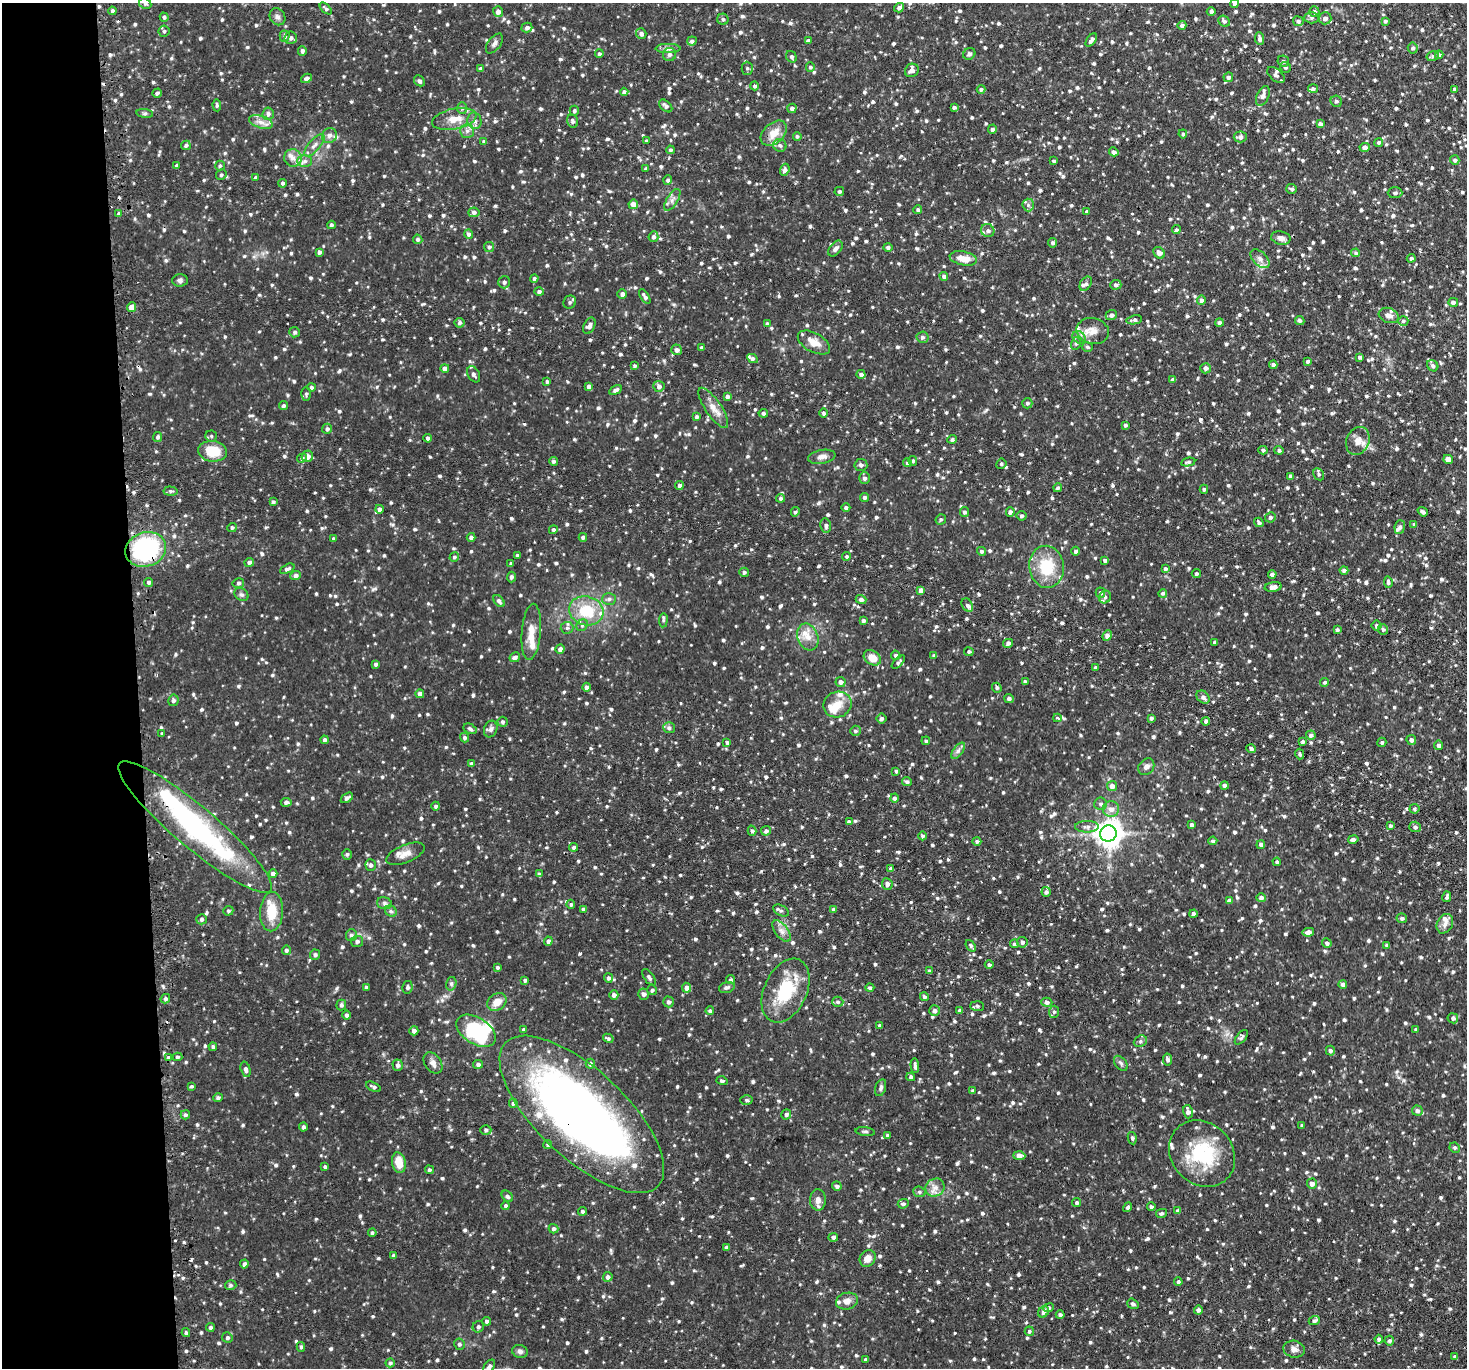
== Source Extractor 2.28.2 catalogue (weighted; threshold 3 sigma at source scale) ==
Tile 4 of 3 x 3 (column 1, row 2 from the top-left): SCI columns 26-1490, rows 1507-2872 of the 4446 x 4409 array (HDU 1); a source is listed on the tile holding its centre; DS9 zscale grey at full resolution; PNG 1469 x 1370 px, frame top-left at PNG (2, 3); each listed source drawn as its Kron ellipse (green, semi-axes under 4 px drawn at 4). Shown black and unused: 9% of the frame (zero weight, under 2 of 3 exposures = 4% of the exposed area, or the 3 px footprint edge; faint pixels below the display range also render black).
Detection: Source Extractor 2.28.2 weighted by HDU 2 'WHT'; one run over the whole footprint, this tile lists its part. Background 0.104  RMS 0.0082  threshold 0.037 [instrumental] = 3 sigma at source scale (4.5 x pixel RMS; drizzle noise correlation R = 1.50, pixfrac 1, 0.05/0.05 arcsec/px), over >= 5 px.
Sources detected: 1521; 4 inside a brighter object's white glare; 4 cosmic-ray / hot-pixel residue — neither listed nor drawn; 32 inside a brighter listed object's ellipse — not listed separately; of the other 1481, all 500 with FLUX_AUTO >= 1.49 (the completeness limit of this list) listed and drawn (981 fainter detections not listed), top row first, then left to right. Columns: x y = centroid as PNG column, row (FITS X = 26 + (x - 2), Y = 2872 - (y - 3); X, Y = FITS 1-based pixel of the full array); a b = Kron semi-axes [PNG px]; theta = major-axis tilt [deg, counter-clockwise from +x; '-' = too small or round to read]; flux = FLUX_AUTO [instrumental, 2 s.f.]
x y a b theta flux
145 3 6 5 - 1.6
1234 4 4 4 - 1.5
326 8 7 4 -43 1.7
899 8 5 4 - 2.8
112 11 4 3 - 2
498 12 5 5 - 3.8
1211 12 4 4 - 2.4
1314 12 5 5 - 1.9
164 17 4 4 - 1.8
277 17 9 7 -58 2.7
1311 18 7 5 -1 2
1325 18 6 6 - 4
723 19 5 5 - 1.8
1224 21 6 5 - 1.9
1298 21 5 5 - 2.2
1385 21 4 4 - 1.9
1182 25 4 4 - 2.7
527 28 5 4 - 2.4
164 31 5 5 - 1.8
641 34 5 5 - 2.3
285 36 5 5 - 2.1
291 38 6 6 - 2.9
1260 39 6 5 - 3
808 40 4 3 - 1.6
1091 40 7 4 56 2.9
692 41 5 4 - 2.1
494 44 11 6 53 2.8
668 48 12 4 0 2.9
1413 48 5 5 - 1.9
302 51 5 4 - 2
599 54 4 4 - 1.7
669 54 6 6 - 2.8
969 54 6 5 - 1.9
1439 55 4 4 - 1.8
1433 56 6 5 - 1.6
791 57 6 5 - 2.1
1283 61 6 5 - 1.5
810 67 4 4 - 1.6
1285 67 5 5 - 1.7
747 68 6 5 - 1.9
480 69 4 4 - 1.9
912 70 7 6 - 4.1
1276 75 10 6 -40 2.7
1228 77 5 5 - 2
307 78 6 4 28 2.8
419 81 6 5 - 2
755 86 4 4 - 1.7
981 89 4 4 - 1.6
1313 89 5 4 - 1.8
1455 89 4 4 - 1.9
624 92 4 4 - 2.5
157 93 5 3 - 2
1263 96 10 6 66 4
1336 101 6 5 - 1.9
217 105 6 4 -87 1.5
666 106 8 5 -43 2.1
954 107 4 3 - 1.7
462 108 6 5 - 1.5
792 108 5 4 - 2.8
574 111 5 4 - 1.7
145 113 8 4 -7 1.5
268 114 6 5 - 2.2
454 119 22 10 11 11
474 121 8 7 - 3.4
573 121 7 5 -70 2.1
261 122 12 6 -18 4.7
1320 124 4 4 - 2.8
992 129 4 4 - 1.9
467 131 7 7 - 3
774 133 15 10 42 11
1183 134 4 4 - 1.6
329 135 8 7 - 3.4
797 136 4 4 - 1.5
1240 137 6 5 - 3.2
647 141 4 4 - 1.8
484 142 4 4 - 1.7
1379 142 4 4 - 1.6
186 145 5 4 - 1.8
314 145 14 5 49 3.9
780 145 7 6 - 2.2
1365 147 5 4 - 3.2
670 150 4 4 - 1.6
1114 152 5 4 - 2.7
293 158 9 9 - 4.8
1455 160 5 5 - 1.8
305 161 7 6 - 2.7
1054 161 4 3 - 1.5
177 165 4 3 - 1.6
220 166 5 5 - 1.6
646 169 3 3 - 1.5
785 170 6 4 71 2.5
221 175 5 5 - 1.6
256 177 4 4 - 1.7
668 180 5 4 - 1.7
283 183 4 4 - 1.5
1292 189 5 4 - 1.7
839 191 5 4 - 1.5
1395 193 7 5 1 2
672 200 12 5 58 3.6
633 204 5 5 - 6.3
1028 205 6 6 - 2
918 209 4 4 - 1.5
1087 211 4 4 - 1.5
474 212 6 5 - 2.1
119 214 4 3 - 1.7
331 225 4 4 - 1.7
1176 230 4 4 - 1.6
988 231 7 6 - 2.5
469 234 5 4 - 2.2
653 237 5 5 - 2.6
1281 238 10 6 -11 4
418 239 5 4 - 1.7
1052 243 4 4 - 1.6
489 247 5 5 - 1.8
888 247 5 4 - 1.8
835 248 9 5 51 3.2
319 252 4 3 - 2.3
1159 253 6 5 - 3.9
1356 253 4 4 - 1.7
963 258 14 7 -11 10
1411 258 4 4 - 1.8
1260 259 11 7 -44 4.1
944 276 4 4 - 2.5
534 279 4 4 - 1.6
180 280 8 6 5 2.3
504 282 6 6 - 2.4
1086 284 8 5 54 2.4
1116 285 6 5 - 2
539 291 5 4 - 2
622 294 5 5 - 2.9
645 297 8 4 -58 2.6
1201 300 4 4 - 2.5
570 302 7 6 - 2
1453 302 5 4 - 2.3
131 307 5 4 - 7.3
1111 315 6 5 - 2.7
1389 315 10 7 -19 3.9
1134 320 8 4 11 2.6
1300 320 5 4 - 1.7
1403 321 5 4 - 1.5
459 323 5 5 - 1.7
1219 323 4 4 - 2
767 324 4 3 - 1.9
589 326 8 5 64 3.5
1093 331 16 13 -14 8.9
295 332 5 5 - 1.9
922 337 6 5 - 2.2
1079 337 7 5 -42 2.3
814 342 17 9 -29 10
1076 343 6 5 - 1.6
702 347 4 3 - 1.8
1087 347 5 5 - 1.5
677 350 5 5 - 3.4
1359 357 4 4 - 1.6
752 359 5 4 - 2
1308 361 3 3 - 1.6
1273 365 4 4 - 2.3
634 366 4 4 - 1.7
1433 366 6 5 - 2.1
445 368 4 4 - 3.4
1205 368 5 5 - 2.7
474 374 9 6 -61 2.5
861 374 4 4 - 2.6
1173 380 4 4 - 2.3
547 381 4 4 - 1.7
589 386 4 4 - 3
659 386 5 5 - 3.4
311 387 4 4 - 1.6
615 390 7 4 30 2.6
306 394 7 5 89 1.5
727 396 4 4 - 2.4
1027 403 5 5 - 1.8
283 406 4 4 - 1.8
713 408 24 8 -56 8.1
763 413 4 4 - 1.9
823 413 5 4 - 1.8
696 417 4 4 - 1.7
1125 425 3 3 - 1.5
327 429 5 5 - 2.2
211 436 6 6 - 1.6
158 437 5 4 - 1.7
428 438 4 4 - 2.2
952 439 4 4 - 2
1358 441 14 11 66 7.5
1263 450 4 4 - 1.6
1279 450 4 4 - 1.8
213 451 14 10 -8 20
307 456 6 5 - 4.8
822 457 13 7 10 4.4
302 458 5 4 - 1.7
1448 459 5 4 - 5.1
553 461 4 4 - 1.8
913 461 5 4 - 1.5
1188 462 7 4 11 2.1
907 463 4 4 - 1.5
1001 464 5 5 - 1.5
861 465 6 6 - 2.4
1319 474 6 5 - 1.7
1290 476 4 3 - 1.8
865 478 6 5 - 2.3
679 485 4 4 - 1.8
1058 488 4 4 - 1.6
1204 489 4 3 - 1.9
171 491 7 4 -6 1.6
865 497 4 4 - 2.3
780 498 4 4 - 1.8
273 502 3 3 - 1.7
846 508 4 4 - 1.8
379 509 4 4 - 3
795 512 5 4 - 1.6
964 512 5 4 - 2.1
1010 512 5 4 - 2.3
1423 512 5 3 - 2.2
1021 516 5 4 - 1.6
1270 517 5 5 - 1.9
941 519 5 5 - 1.6
1259 522 5 4 - 1.8
1414 524 4 3 - 1.5
826 526 7 5 -79 2.1
1400 527 7 5 83 2.2
232 528 5 4 - 1.7
553 530 4 4 - 1.5
471 537 4 4 - 2.6
583 537 4 4 - 1.9
333 539 4 4 - 2
146 549 21 17 19 90
981 551 4 4 - 1.7
1076 551 4 4 - 1.9
517 555 3 3 - 1.5
847 556 4 4 - 1.6
454 557 5 4 - 1.5
1105 560 4 3 - 2.1
249 562 5 4 - 2.2
511 564 3 3 - 1.9
1047 567 21 17 -83 30
287 569 8 4 25 2.3
1165 569 4 3 - 1.7
1344 570 4 4 - 2
744 572 4 4 - 1.7
1196 574 4 4 - 1.6
1272 574 4 4 - 2.1
296 575 5 4 - 2.7
511 577 5 4 - 1.7
1388 582 6 4 -83 1.8
149 583 4 4 - 2.6
238 583 6 5 - 1.8
1273 587 8 4 8 5.2
921 590 4 4 - 5
1100 593 5 4 - 2.4
1163 593 4 4 - 1.6
241 595 8 6 -34 2
1105 597 6 5 - 1.8
609 599 7 6 - 2.1
861 599 5 4 - 2.6
499 601 7 4 -51 2
967 605 7 5 -56 2.1
586 611 17 14 -16 27
663 620 7 4 83 1.5
863 621 4 4 - 2.1
582 625 6 5 - 1.8
1376 625 5 5 - 2.3
567 628 6 6 - 1.9
1383 629 5 5 - 1.8
1337 630 4 3 - 1.7
531 632 28 9 85 11
1107 636 5 4 - 3.4
808 637 14 10 -69 8.2
1215 642 4 3 - 1.7
1008 643 5 4 - 2.8
560 649 5 4 - 3.1
969 652 5 4 - 1.5
896 655 5 4 - 1.8
934 656 4 3 - 1.8
515 657 5 4 - 2.8
872 658 9 7 -36 10
898 662 8 4 45 1.9
376 664 4 4 - 1.8
1096 668 3 3 - 2.5
841 682 5 5 - 3.3
1025 682 4 3 - 1.9
1325 682 4 4 - 1.6
586 687 4 4 - 2.6
997 688 5 4 - 1.7
420 694 4 4 - 3.5
1203 697 7 5 -45 2.8
1009 699 5 4 - 2.5
173 700 6 5 - 2
837 705 14 12 22 10
881 718 5 5 - 2.2
1057 718 4 3 - 1.5
1151 718 4 4 - 1.6
1206 721 4 4 - 2.1
502 722 5 5 - 1.7
669 728 6 5 - 2.4
470 729 7 4 -29 1.7
491 729 8 6 70 2.5
855 731 5 5 - 1.7
162 734 3 3 - 1.9
1311 735 5 4 - 2
464 738 5 4 - 1.8
325 740 4 4 - 2.4
1411 740 5 4 - 2.4
926 741 4 4 - 1.5
727 742 4 4 - 1.6
1303 742 4 3 - 1.8
1382 742 5 4 - 1.5
1439 745 4 4 - 2.4
1251 749 5 4 - 2.1
958 751 9 4 54 2.5
1300 754 5 4 - 1.6
471 763 4 4 - 1.6
1146 767 9 7 49 3.5
896 771 3 3 - 1.5
907 782 5 4 - 1.8
1225 785 4 4 - 2.2
1112 786 5 5 - 5.2
347 798 7 4 35 2.3
894 798 4 4 - 2.3
286 802 5 4 - 2.3
1100 804 6 6 - 2
436 806 4 4 - 1.9
1111 809 8 8 - 5.2
1414 809 5 5 - 1.7
849 822 4 4 - 2.7
1192 825 3 3 - 1.9
1390 826 4 4 - 1.6
195 827 99 21 -40 140
1087 827 12 6 0 3.1
1415 827 6 5 - 2.4
752 831 5 4 - 1.7
766 831 5 4 - 2.4
1108 833 8 8 - 880
922 836 4 4 - 1.6
1353 839 5 4 - 2.3
977 841 4 4 - 1.8
1213 841 4 4 - 1.6
1261 845 4 4 - 2.4
574 847 4 4 - 1.8
347 854 5 4 - 1.6
405 854 20 9 22 7.3
1277 862 4 3 - 1.6
371 865 5 5 - 2.2
891 869 4 4 - 2.7
273 874 4 4 - 3.5
539 874 4 3 - 1.9
887 884 6 5 - 2.3
1046 892 5 4 - 2.2
1447 897 5 3 - 2
1261 898 4 4 - 2.8
1229 901 4 4 - 3.1
384 903 7 5 -16 1.9
571 904 4 4 - 1.5
583 909 4 4 - 2
833 910 4 3 - 2
228 911 5 4 - 1.5
391 911 6 5 - 1.7
781 911 9 5 -27 1.8
272 912 20 11 87 20
1193 914 4 4 - 2.8
1402 918 5 5 - 1.9
202 919 5 5 - 1.8
1445 924 10 7 61 4.3
782 931 12 6 -53 4.2
1308 932 6 4 11 3.8
351 935 6 5 - 2.1
548 941 4 4 - 2.5
357 942 6 5 - 2
1022 942 5 5 - 2.5
1327 943 5 4 - 2.1
1014 944 4 4 - 1.5
1386 945 4 4 - 1.6
971 946 6 3 -51 1.7
286 950 4 4 - 1.7
315 955 5 5 - 2.1
989 965 4 4 - 1.9
498 967 4 3 - 1.7
929 971 4 4 - 1.8
649 977 9 5 -55 2.1
608 978 5 4 - 2
731 979 5 4 - 1.6
525 980 4 4 - 1.8
451 984 7 5 76 1.7
1343 984 4 4 - 2.6
366 987 4 3 - 2.1
407 987 6 5 - 2.1
727 987 8 5 18 2.3
687 988 5 4 - 5.2
870 988 4 4 - 1.8
652 990 5 4 - 1.6
786 991 34 21 65 40
644 994 5 5 - 3.1
614 995 4 4 - 2.7
924 997 4 4 - 1.6
165 999 5 4 - 1.7
497 1002 10 8 35 8.6
668 1002 5 5 - 2.5
838 1002 5 5 - 1.8
1047 1002 5 4 - 2.4
341 1005 5 5 - 2.2
977 1006 7 5 -3 1.6
710 1011 4 4 - 1.9
934 1011 5 5 - 3
960 1011 4 3 - 2.1
1054 1012 6 5 - 1.6
347 1015 4 4 - 2.2
1453 1018 5 5 - 2.2
879 1025 3 3 - 1.6
524 1029 4 3 - 1.5
1416 1029 3 3 - 1.7
414 1031 4 4 - 2.8
476 1031 22 13 -32 68
1241 1037 8 4 50 1.8
608 1038 5 4 - 1.6
1140 1041 7 5 22 1.9
213 1047 4 4 - 1.8
1330 1051 5 4 - 2.3
168 1057 4 3 - 4.6
177 1057 5 4 - 1.5
1167 1059 6 4 -80 2.4
433 1063 12 8 -55 4
1121 1063 8 5 -50 1.9
478 1064 5 4 - 2.5
590 1064 5 4 - 3.1
398 1065 5 5 - 2.5
915 1065 7 3 -87 2
246 1069 8 5 -74 2.7
911 1077 4 4 - 1.9
722 1081 6 4 -17 1.5
192 1086 4 3 - 3.4
373 1087 8 4 -25 2
881 1088 9 5 73 2
972 1091 4 3 - 1.6
218 1098 5 4 - 1.8
746 1100 6 5 - 1.5
513 1103 4 4 - 1.7
1417 1111 5 5 - 2
1188 1112 7 4 -76 3.5
582 1114 105 44 -43 600
786 1114 5 5 - 2
185 1115 5 4 - 1.9
1302 1125 3 3 - 1.5
303 1127 4 4 - 2.2
486 1130 5 5 - 1.8
865 1132 10 4 -7 1.6
887 1135 3 3 - 1.6
1132 1138 6 4 -80 1.5
548 1145 4 4 - 1.6
1455 1148 5 5 - 1.8
1202 1154 36 30 -46 51
1019 1156 6 4 -1 6
399 1163 10 6 -79 13
325 1167 4 3 - 1.8
429 1170 4 4 - 1.6
1312 1184 5 5 - 4.1
837 1186 5 4 - 2.2
935 1188 10 8 29 5.2
919 1192 6 5 - 1.7
507 1196 6 5 - 2
818 1200 10 8 88 4.8
1077 1203 4 4 - 1.7
903 1204 5 4 - 1.7
506 1206 4 4 - 1.8
1128 1207 5 4 - 1.8
1151 1207 4 4 - 1.8
582 1211 4 4 - 1.7
1178 1211 4 4 - 3.6
1162 1213 5 4 - 1.5
553 1229 5 4 - 1.9
372 1233 4 4 - 1.8
833 1237 5 4 - 2.2
726 1248 4 3 - 2.4
393 1256 4 3 - 2.4
868 1258 9 7 48 5.6
244 1264 4 3 - 2.5
608 1277 5 5 - 2.6
1178 1282 4 4 - 1.6
231 1285 6 4 14 1.5
847 1301 11 8 16 4.6
1133 1304 6 4 -36 1.9
1048 1308 6 4 23 2.2
1198 1310 4 4 - 2.4
1043 1312 6 5 - 3.4
1060 1315 4 4 - 2.1
1314 1320 6 4 24 2.2
486 1321 4 4 - 1.8
210 1327 4 4 - 1.7
478 1327 6 5 - 1.7
1029 1331 5 4 - 1.6
186 1333 4 3 - 1.5
227 1338 5 5 - 1.8
1379 1339 4 4 - 1.9
1389 1341 5 5 - 1.9
459 1344 6 5 - 1.9
301 1347 5 4 - 1.5
1294 1349 11 8 -12 3.8
520 1351 8 6 -17 2.6
1455 1357 4 3 - 1.5
866 1360 3 3 - 1.6
390 1363 4 4 - 1.9
489 1367 8 5 53 2.7
Overlapping masked pixels (flux is a lower limit): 4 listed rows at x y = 428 438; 146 549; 195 827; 582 1114
Isophote crosses this tile's border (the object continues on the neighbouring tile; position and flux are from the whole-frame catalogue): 3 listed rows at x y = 145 3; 1234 4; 489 1367